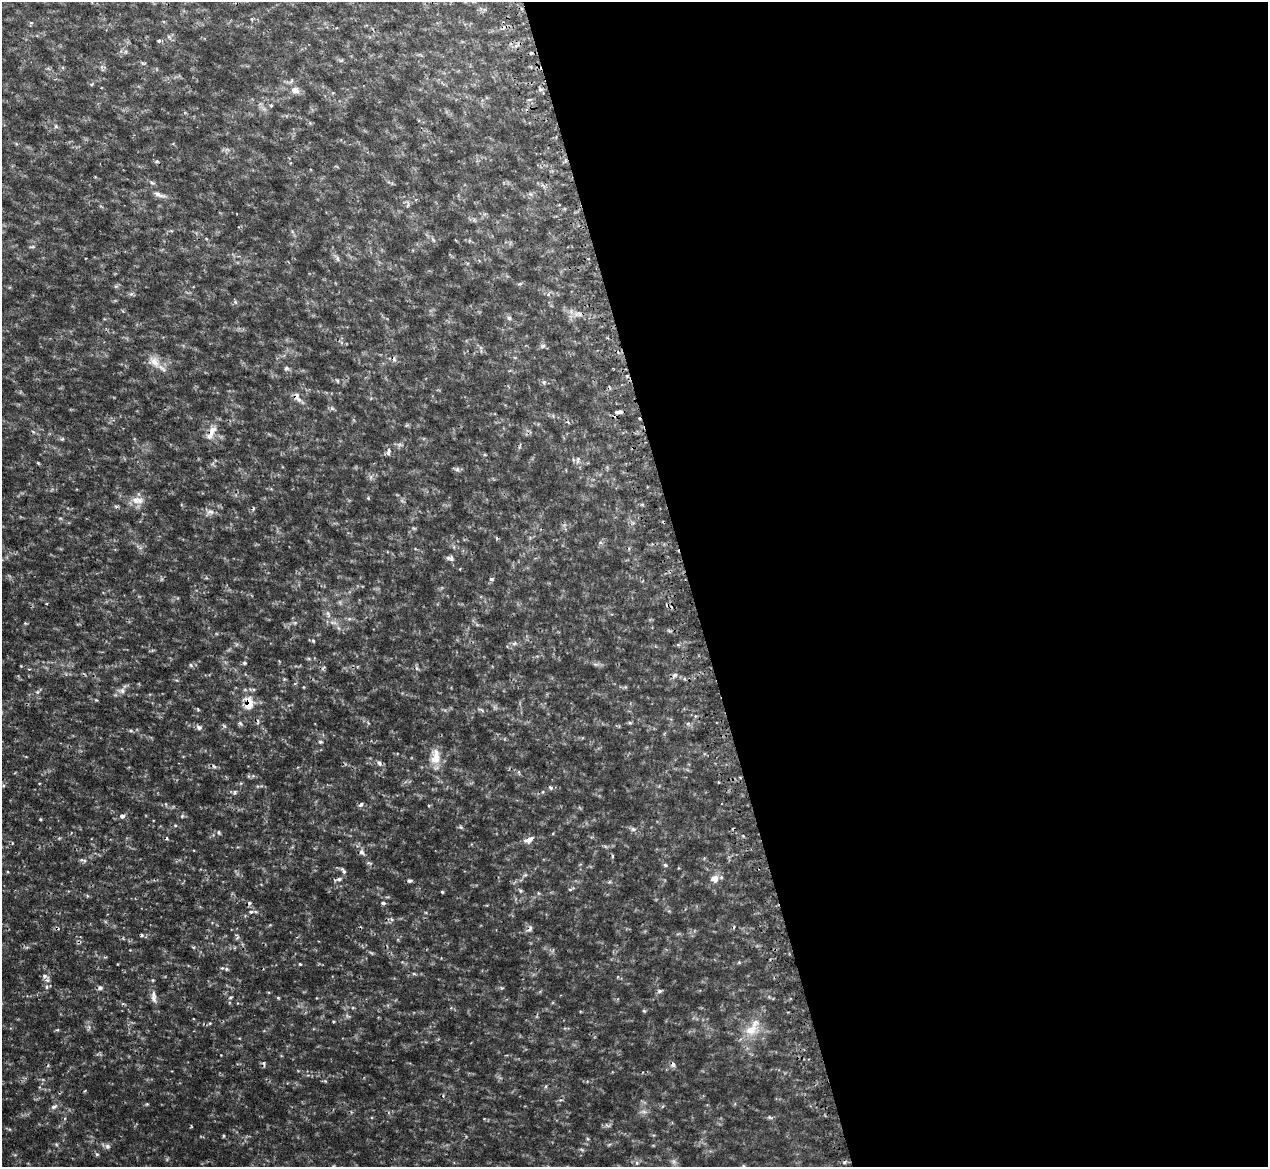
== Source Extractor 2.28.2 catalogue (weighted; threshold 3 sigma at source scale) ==
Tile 8 of 4 x 4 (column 4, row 2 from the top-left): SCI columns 3847-5112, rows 2503-3667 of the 5159 x 5128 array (HDU 1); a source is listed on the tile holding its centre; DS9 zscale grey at full resolution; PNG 1270 x 1169 px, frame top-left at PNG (2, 2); no overlay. Shown black and unused: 46% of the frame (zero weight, under 2 of 3 exposures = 4% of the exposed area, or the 3 px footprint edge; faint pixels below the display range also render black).
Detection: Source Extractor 2.28.2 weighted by HDU 2 'WHT'; one run over the whole footprint, this tile lists its part. Background 0.0953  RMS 0.008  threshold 0.036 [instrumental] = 3 sigma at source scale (4.5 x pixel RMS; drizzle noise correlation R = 1.50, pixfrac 1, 0.05/0.05 arcsec/px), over >= 5 px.
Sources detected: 153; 1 too faint to see at this stretch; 13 cosmic-ray / hot-pixel residue — not listed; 3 inside a brighter listed object's ellipse — not listed separately; the other 136 listed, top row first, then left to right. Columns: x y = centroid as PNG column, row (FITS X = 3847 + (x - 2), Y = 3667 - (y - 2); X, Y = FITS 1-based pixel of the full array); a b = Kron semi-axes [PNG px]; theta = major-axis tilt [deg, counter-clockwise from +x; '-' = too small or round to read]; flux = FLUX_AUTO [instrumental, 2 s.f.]
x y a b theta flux
252 19 5 3 - 0.87
31 23 6 3 -18 1
159 41 5 5 - 1.3
531 53 4 4 - 1
341 60 6 4 28 1.2
143 63 7 3 -1 1.1
102 67 7 4 71 1.6
540 89 6 4 -12 1.4
295 90 11 9 -27 5.9
271 105 5 4 - 1.1
56 126 5 5 - 1.3
157 161 5 4 - 1.1
152 183 7 4 -43 1.5
159 195 20 6 -22 4.9
408 204 12 4 87 1.9
433 240 8 4 -53 1.5
337 258 8 4 -88 1.7
116 286 7 4 17 1.3
235 302 6 4 -71 1.2
578 314 17 8 -2 6.8
509 318 6 6 - 1.7
543 346 7 5 43 1.7
154 362 19 13 -45 10
286 368 7 6 - 1.9
337 381 6 4 -59 0.99
544 382 6 4 45 1.3
297 397 16 8 -63 5.3
332 408 6 4 -72 1.2
617 412 7 6 - 2.3
407 425 6 4 18 1.1
211 432 18 10 68 9.1
62 439 6 4 31 1
388 452 11 5 77 2.2
578 460 12 5 78 2.5
38 463 5 3 - 0.88
457 469 7 7 - 2
371 477 7 4 89 1.8
136 500 14 12 -24 8.2
210 512 12 8 -9 4.1
60 518 6 4 -18 1
414 528 6 4 -18 0.95
454 547 6 4 -72 1.2
450 558 10 6 -2 2.5
491 579 6 4 -2 1.5
46 603 4 2 - 0.66
328 614 11 5 -62 3
25 623 5 4 - 0.86
295 623 6 4 0 1.5
669 631 6 4 -19 1.2
313 641 5 4 - 0.96
514 643 8 5 20 2.2
309 659 6 4 -20 1.1
244 663 6 5 - 1.2
191 665 6 5 - 1.5
21 666 4 4 - 0.58
323 668 8 4 45 1.3
417 668 7 4 -70 1.5
674 676 10 6 47 2.7
284 679 4 4 - 0.91
685 679 5 3 - 0.98
295 683 5 3 - 0.83
303 687 4 3 - 0.58
121 691 11 8 -12 4.4
249 703 15 10 89 15
198 709 6 3 -53 0.74
481 710 11 3 -32 1.3
240 723 7 5 -53 1.5
224 726 7 4 -59 1.3
199 727 7 6 - 2.6
131 731 6 4 -1 1.3
320 742 6 5 - 1.4
435 757 25 14 88 13
379 763 8 6 -72 2.4
214 767 6 4 -56 1.2
3 785 5 3 - 0.95
550 788 6 5 - 1.5
235 792 8 5 -84 1.5
543 792 5 3 - 0.78
361 804 7 5 50 1.9
122 816 5 5 - 3.3
182 816 6 5 - 1.3
40 819 5 3 - 0.78
461 827 6 4 -2 1.2
633 829 8 5 -8 2.2
219 832 6 6 - 1.6
167 838 5 4 - 0.95
529 840 12 7 28 5.5
362 852 9 7 -52 3.1
82 860 10 5 -17 2.1
665 865 6 4 -44 1.3
343 871 10 4 -57 2
525 875 6 4 18 1.3
339 879 8 6 19 2.4
715 879 11 10 - 6.2
410 881 5 5 - 1.6
609 882 6 4 18 1.1
570 889 6 4 0 1
520 891 7 5 -36 1.6
442 892 4 3 - 0.9
538 893 5 4 - 1.1
87 896 5 3 - 0.77
383 903 5 4 - 1.8
251 912 7 5 15 2.1
530 929 10 7 52 2.8
142 935 5 4 - 1.2
237 936 13 5 -58 2.9
371 953 7 3 -36 1.2
300 964 4 3 - 0.71
226 969 6 4 -22 1.2
414 974 6 3 -18 1.1
44 976 8 7 - 3
153 980 5 4 - 0.89
47 987 7 5 -85 2.2
100 988 7 6 - 2.2
659 991 7 5 15 1.7
231 997 6 3 30 1
154 998 13 7 -69 4.4
278 998 5 4 - 0.9
644 1011 5 3 - 0.94
348 1016 7 5 -31 1.6
334 1021 4 3 - 0.7
210 1023 6 4 18 0.96
57 1030 6 4 17 0.88
751 1030 26 16 30 19
325 1081 6 4 -44 0.96
147 1104 5 4 - 0.87
54 1107 9 6 30 2.8
644 1112 11 5 -2 2.7
770 1117 8 4 -20 1.5
223 1136 5 3 - 0.88
56 1144 5 4 - 1
107 1146 8 7 - 2.3
582 1150 8 3 -19 1.1
97 1154 6 4 -29 1.2
637 1163 6 4 -46 1.6
743 1166 6 4 -89 1.1
Overlapping masked pixels (flux is a lower limit): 5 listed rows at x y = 297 397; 617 412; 211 432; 249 703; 530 929
Isophote crosses this tile's border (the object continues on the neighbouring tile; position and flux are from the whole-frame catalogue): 1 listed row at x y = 743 1166
Unlisted compact peaks at least as high as the median listed source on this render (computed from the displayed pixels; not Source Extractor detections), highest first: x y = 368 498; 37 692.